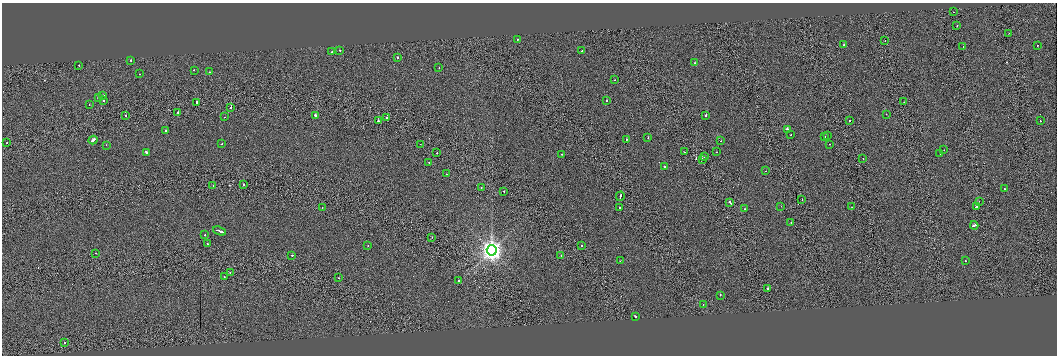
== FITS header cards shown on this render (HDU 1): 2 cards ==
NAXIS1  =                 2110
NAXIS2  =                  707

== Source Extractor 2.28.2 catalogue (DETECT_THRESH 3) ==
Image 2110 x 707 px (HDU 1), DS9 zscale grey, zoomed out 1/2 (1 PNG px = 2 x 2 image px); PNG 1059 x 358 px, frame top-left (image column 2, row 706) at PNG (2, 3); each listed source drawn as its Kron ellipse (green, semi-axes under 4 px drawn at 4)
Background -0.128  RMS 3.1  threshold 9.38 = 3 sigma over >= 5 px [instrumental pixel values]
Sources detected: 113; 9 cannot appear on this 1/2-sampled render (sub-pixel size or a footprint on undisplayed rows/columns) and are neither listed nor drawn; the other 104 listed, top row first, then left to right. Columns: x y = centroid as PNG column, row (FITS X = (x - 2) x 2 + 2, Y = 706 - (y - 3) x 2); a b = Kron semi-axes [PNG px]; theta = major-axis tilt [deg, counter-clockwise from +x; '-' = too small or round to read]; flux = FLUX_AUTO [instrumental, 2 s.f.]
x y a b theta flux
954 12 2 1 - 810
957 26 2 2 - 2900
1009 33 2 1 - 1300
517 39 2 2 - 910
885 41 2 1 - 970
844 45 2 1 - 1300
1037 45 2 1 - 640
963 47 2 1 - 760
340 50 2 2 - 2000
582 51 2 2 - 2800
332 52 2 2 - 1700
397 57 2 2 - 2900
131 60 2 2 - 1700
695 63 3 2 - 3300
79 65 2 2 - 1800
439 68 2 2 - 900
194 70 2 2 - 2100
209 72 2 2 - 1500
139 74 2 2 - 1500
614 80 2 1 - 910
103 95 2 2 - 3300
98 97 2 2 - 13000
103 100 2 2 - 2200
607 101 2 2 - 3100
197 102 2 2 - 17000
904 102 2 1 - 1100
89 105 2 1 - 1300
231 107 3 2 - 5300
178 113 2 2 - 2900
886 114 2 1 - 1100
126 115 2 1 - 1500
706 115 2 2 - 11000
316 116 4 2 - 6600
225 117 2 2 - 1600
386 118 2 1 - 5400
378 121 2 2 - 6300
849 121 2 2 - 4400
1040 121 2 2 - 2300
787 129 3 2 - 7100
166 131 2 2 - 1900
791 135 2 1 - 790
828 135 2 2 - 1900
824 136 2 2 - 1300
648 138 2 2 - 2500
627 139 2 2 - 1300
93 140 4 2 - 8300
721 141 2 1 - 630
7 143 2 2 - 1500
222 144 2 2 - 1900
420 144 2 1 - 800
829 144 2 2 - 2400
106 145 2 2 - 820
944 150 2 2 - 930
146 152 3 2 - 3600
685 152 3 1 - 2900
716 152 2 2 - 870
437 153 2 2 - 1500
940 153 2 1 - 1200
562 154 2 2 - 3800
705 157 2 1 - 1100
863 158 2 2 - 1300
702 159 2 2 - 3400
429 162 2 2 - 1400
664 166 2 2 - 5400
766 171 2 1 - 570
446 174 2 1 - 1100
243 185 2 2 - 3000
213 186 2 1 - 1100
481 187 2 2 - 3300
1004 188 2 2 - 1200
504 191 2 2 - 2000
620 196 5 2 - 7000
802 199 2 1 - 750
979 201 2 1 - 610
730 202 3 2 - 5900
781 206 2 1 - 490
620 207 2 2 - 1400
852 207 2 1 - 4000
977 207 4 2 - 7700
322 208 2 1 - 970
745 209 2 1 - 1700
791 222 2 1 - 1400
974 225 4 2 - 8100
220 231 7 2 -19 10000
205 235 2 2 - 3100
432 237 2 1 - 670
207 244 3 2 - 5200
368 245 2 2 - 1200
581 246 2 2 - 1300
492 250 5 5 - 370000
96 253 2 2 - 1400
292 255 2 2 - 2200
561 256 2 1 - 700
620 261 2 1 - 3400
965 261 2 2 - 1900
230 272 2 2 - 3100
224 276 2 1 - 3600
339 278 2 1 - 1400
459 281 2 2 - 8600
768 288 2 2 - 16000
720 295 2 2 - 2200
703 305 2 1 - 1600
635 316 2 2 - 2300
65 343 2 1 - 2800
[9 sub-pixel or undisplayed-footprint detections neither listed nor drawn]